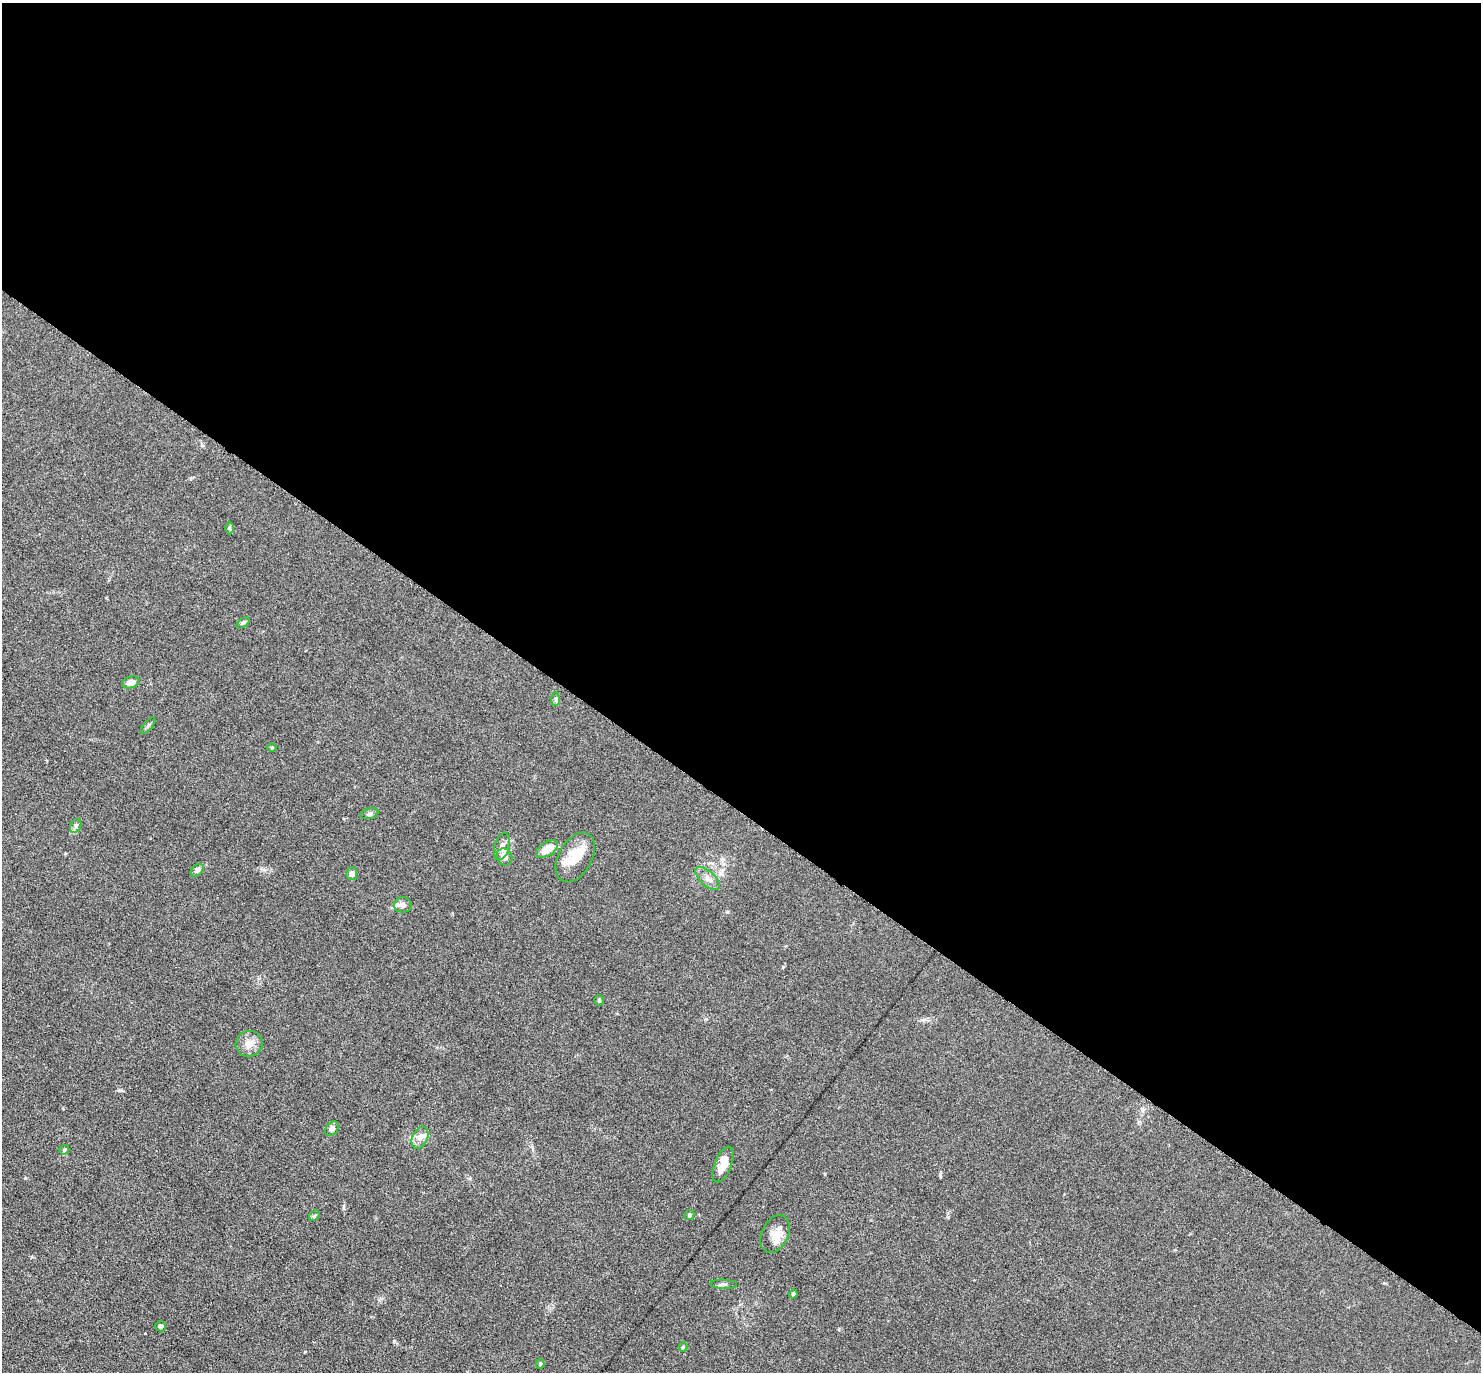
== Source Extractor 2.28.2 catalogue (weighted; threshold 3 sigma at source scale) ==
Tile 3 of 4 x 4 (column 3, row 1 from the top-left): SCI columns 3002-4480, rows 4556-5925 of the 6087 x 6078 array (HDU 1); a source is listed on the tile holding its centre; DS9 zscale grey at full resolution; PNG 1483 x 1374 px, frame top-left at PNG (2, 3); each listed source drawn as its Kron ellipse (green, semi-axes under 4 px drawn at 4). Shown black and unused: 59% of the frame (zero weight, under 3 of 6 exposures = <1% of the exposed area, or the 3 px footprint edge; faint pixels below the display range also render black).
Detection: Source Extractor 2.28.2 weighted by HDU 2 'WHT'; one run over the whole footprint, this tile lists its part. Background 0.0333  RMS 0.0038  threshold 0.0155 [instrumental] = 3 sigma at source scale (4.09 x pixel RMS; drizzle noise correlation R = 1.36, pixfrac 0.8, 0.05/0.05 arcsec/px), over >= 5 px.
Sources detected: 31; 1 inside a brighter listed object's ellipse — not listed separately; the other 30 listed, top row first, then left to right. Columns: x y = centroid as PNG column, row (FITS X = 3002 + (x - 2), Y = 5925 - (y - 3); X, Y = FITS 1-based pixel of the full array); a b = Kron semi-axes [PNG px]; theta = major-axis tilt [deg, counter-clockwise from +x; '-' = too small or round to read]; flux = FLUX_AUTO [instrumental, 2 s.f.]
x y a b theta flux
230 528 6 4 -89 0.47
243 623 7 4 37 0.61
131 682 8 6 18 2.4
556 699 7 4 88 0.62
148 726 10 3 50 0.61
272 748 5 3 - 0.34
369 814 9 5 14 0.8
76 826 7 5 61 0.8
502 846 14 7 73 2.2
547 849 12 7 33 5
505 857 9 7 -61 2.2
575 857 27 16 61 8.4
197 870 7 5 44 1.1
352 874 6 5 - 1.3
708 878 15 7 -43 2
403 905 9 7 2 1.9
599 1000 5 4 - 0.54
249 1044 13 13 - 3.2
332 1129 8 6 53 1.3
420 1138 12 7 65 2
64 1150 5 5 - 0.51
723 1164 19 8 68 4.5
690 1215 5 5 - 0.64
314 1216 6 4 46 0.48
775 1234 20 13 65 4.2
724 1284 13 4 -2 0.91
793 1294 4 4 - 0.48
161 1326 5 5 - 1.1
683 1347 5 4 - 0.5
540 1364 4 3 - 0.58